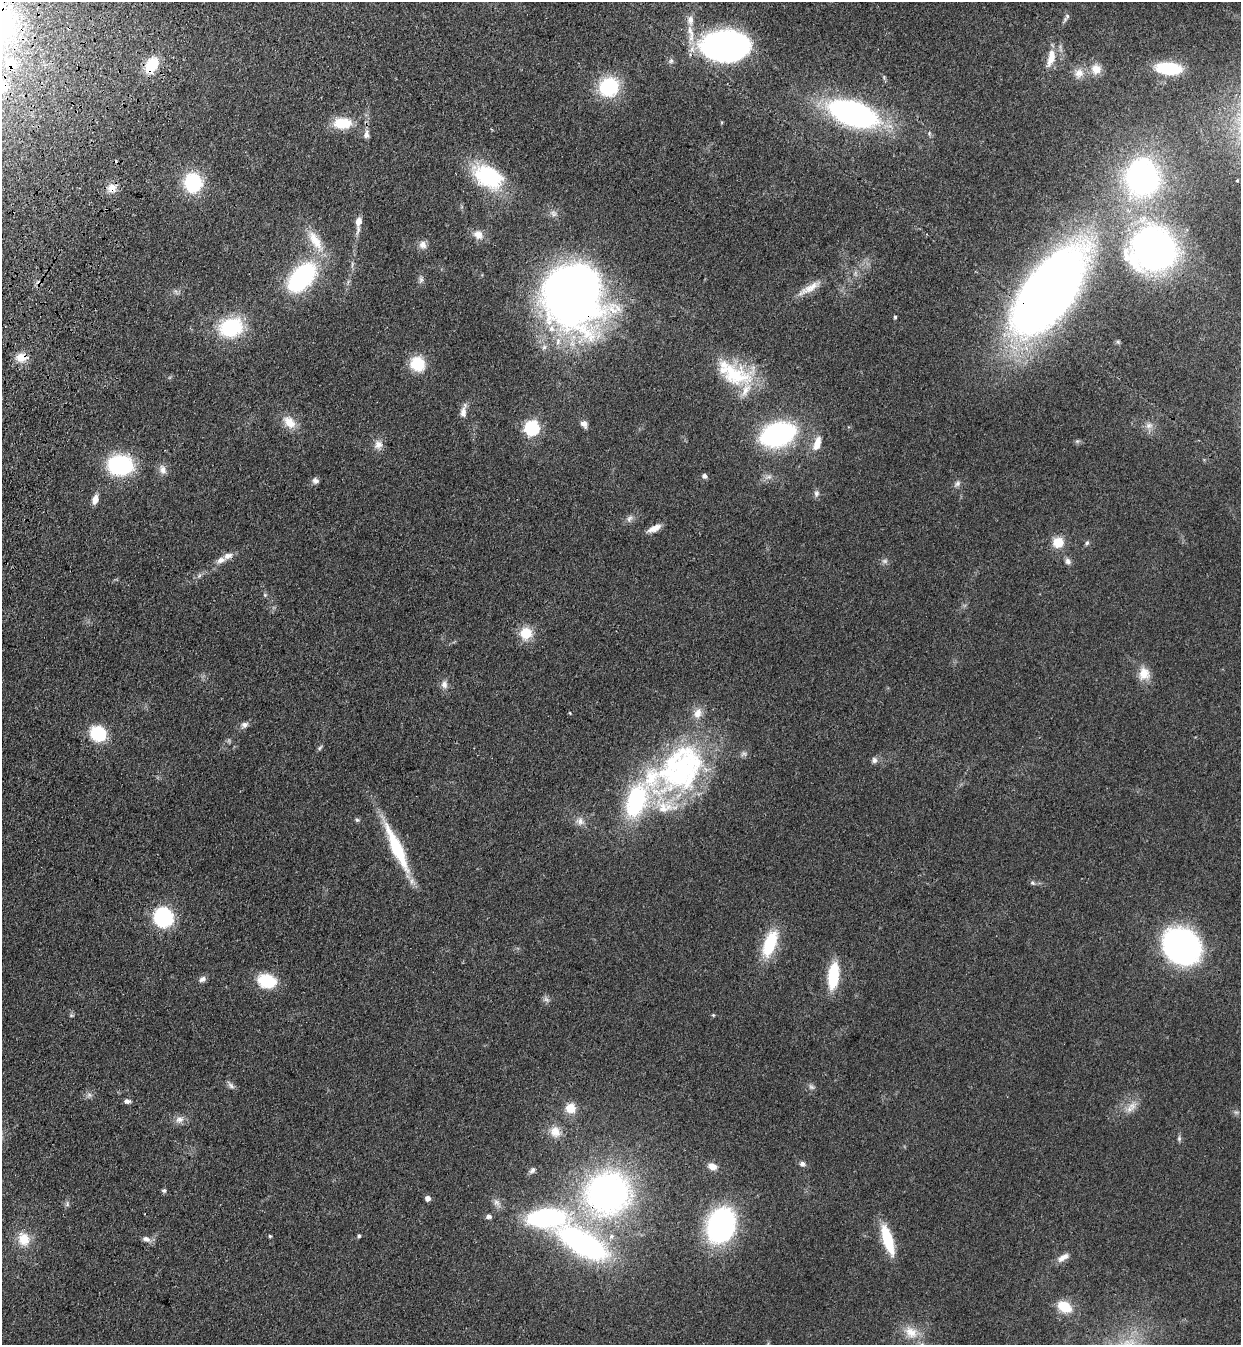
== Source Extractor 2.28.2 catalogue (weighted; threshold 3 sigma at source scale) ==
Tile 11 of 4 x 4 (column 3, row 3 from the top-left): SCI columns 2724-3962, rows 1387-2729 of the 5574 x 5458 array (HDU 1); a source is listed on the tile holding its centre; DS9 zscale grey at full resolution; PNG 1243 x 1347 px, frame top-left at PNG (2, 2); no overlay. Shown black and unused: <1% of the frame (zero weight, under 3 of 4 exposures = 6% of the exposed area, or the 3 px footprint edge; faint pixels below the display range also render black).
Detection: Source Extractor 2.28.2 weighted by HDU 2 'WHT'; one run over the whole footprint, this tile lists its part. Background 0.0826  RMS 0.0066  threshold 0.0298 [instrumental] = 3 sigma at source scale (4.5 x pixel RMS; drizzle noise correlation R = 1.50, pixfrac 1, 0.05/0.05 arcsec/px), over >= 5 px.
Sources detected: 125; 2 too faint to see at this stretch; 2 inside a brighter object's white glare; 2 cosmic-ray / hot-pixel residue — not listed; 8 inside a brighter listed object's ellipse — not listed separately; the other 111 listed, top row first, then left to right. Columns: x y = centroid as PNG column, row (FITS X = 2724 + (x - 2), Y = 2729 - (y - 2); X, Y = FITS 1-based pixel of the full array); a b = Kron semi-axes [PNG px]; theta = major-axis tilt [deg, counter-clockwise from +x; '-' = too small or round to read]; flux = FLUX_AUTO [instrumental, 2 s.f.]
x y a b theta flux
1067 16 6 6 - 1.7
690 31 21 8 -70 8.7
726 46 38 24 2 250
1051 58 24 9 77 11
671 61 7 7 - 1.8
11 63 22 14 -45 17
151 65 20 13 59 19
1169 68 21 10 -4 41
1096 69 14 14 - 8.5
1079 73 15 13 56 7.3
609 87 16 15 - 48
853 114 37 17 -20 220
343 123 21 13 2 18
366 134 11 7 84 3.4
488 177 38 24 -30 52
1142 177 21 19 -70 220
1237 181 3 3 - 1
193 183 12 10 -82 77
112 188 12 12 - 6.8
553 213 10 7 -34 2.8
358 222 19 6 85 6.9
478 234 14 11 -34 5.8
315 241 35 12 -58 17
423 245 11 10 - 3.8
1154 249 33 29 15 330
302 277 33 19 48 85
421 280 10 6 73 2
572 281 70 54 -5 350
809 288 36 9 30 9.5
1049 293 96 43 53 640
895 317 4 3 - 0.95
231 327 24 18 17 49
558 341 11 6 80 4.2
544 347 8 6 61 2.2
21 357 14 11 1 8
418 364 17 15 -45 19
734 373 51 26 -23 45
463 411 17 7 79 4.4
289 422 19 13 -46 9.6
584 424 10 7 -60 3.2
1149 425 11 9 -13 3.8
532 428 7 6 - 130
778 435 22 13 18 190
817 444 16 8 71 8.9
378 445 12 11 - 4.9
120 465 17 13 -2 91
162 469 13 9 -69 4.2
704 476 6 6 - 2.3
769 477 8 6 7 2.5
315 481 8 7 - 2.6
957 484 11 6 44 2.3
816 493 10 7 79 2.3
95 499 11 7 72 5.3
629 519 11 7 60 2.6
654 528 17 7 24 5.8
1058 542 14 13 - 11
1087 543 7 5 72 1.4
228 556 12 7 27 4.4
1068 561 9 7 -50 2.4
199 576 7 4 20 1.4
265 595 6 4 -46 0.96
526 633 15 14 - 13
1144 674 17 14 -84 9.7
444 684 10 8 -74 3.6
570 713 4 2 - 0.53
245 725 9 7 30 2.9
98 733 12 10 -36 42
320 748 8 5 46 1.2
874 760 8 7 - 2.4
679 769 93 55 47 180
357 820 5 5 - 1.2
580 821 12 11 - 4.5
397 848 62 12 -65 39
1032 883 7 5 -49 1.5
163 917 12 12 - 84
770 943 32 14 69 31
1182 946 27 22 -42 270
833 976 26 10 84 32
202 979 9 7 37 2.7
267 980 21 15 -15 24
546 1000 9 6 -34 2.1
71 1015 5 5 - 0.94
713 1015 4 4 - 0.71
231 1085 13 6 -46 2.2
811 1087 9 6 -44 2
89 1095 7 7 - 2.1
127 1101 8 6 -10 2.3
1132 1106 14 11 65 6.4
570 1108 11 11 - 9.8
179 1120 12 8 7 4.1
555 1132 15 13 -58 7.7
1179 1138 8 5 -88 1.4
802 1164 6 6 - 2.1
712 1166 10 7 -14 5
532 1170 9 6 52 1.9
164 1191 6 5 - 1.3
608 1193 39 36 31 250
428 1198 5 5 - 3.8
496 1202 10 8 -36 3.1
67 1204 8 4 -83 1.3
489 1217 7 5 -7 2
721 1225 28 21 69 140
270 1236 4 4 - 0.91
359 1236 4 4 - 1.3
24 1239 16 14 -71 13
146 1239 11 7 -20 3.3
888 1239 29 9 -73 30
582 1243 59 24 -31 160
1063 1257 17 7 32 4.8
1064 1307 16 10 -30 17
911 1332 21 16 -40 13
Overlapping masked pixels (flux is a lower limit): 9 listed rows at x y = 726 46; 11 63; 151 65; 853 114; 112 188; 572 281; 1049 293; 21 357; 608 1193